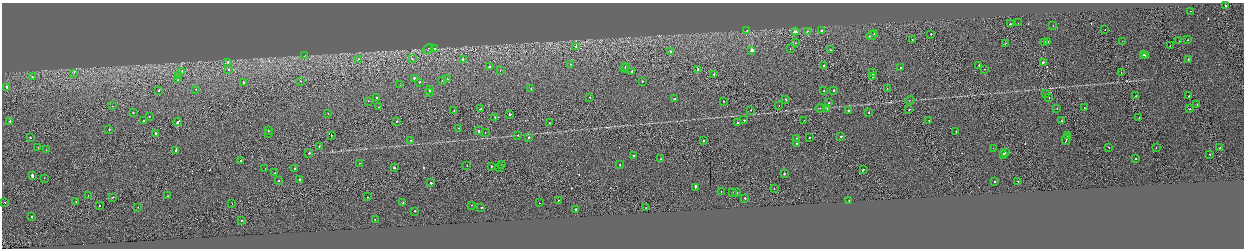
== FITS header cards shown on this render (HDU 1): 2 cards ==
NAXIS1  =                 2484
NAXIS2  =                  492

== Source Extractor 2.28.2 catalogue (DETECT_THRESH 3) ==
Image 2484 x 492 px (HDU 1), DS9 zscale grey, zoomed out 1/2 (1 PNG px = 2 x 2 image px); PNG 1246 x 250 px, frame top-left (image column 1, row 491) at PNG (2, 3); each listed source drawn as its Kron ellipse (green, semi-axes under 4 px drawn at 4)
Background -0.00124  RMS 0.063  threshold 0.19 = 3 sigma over >= 5 px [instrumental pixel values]
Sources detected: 222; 21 cannot appear on this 1/2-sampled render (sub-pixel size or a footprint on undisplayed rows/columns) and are neither listed nor drawn; the other 201 listed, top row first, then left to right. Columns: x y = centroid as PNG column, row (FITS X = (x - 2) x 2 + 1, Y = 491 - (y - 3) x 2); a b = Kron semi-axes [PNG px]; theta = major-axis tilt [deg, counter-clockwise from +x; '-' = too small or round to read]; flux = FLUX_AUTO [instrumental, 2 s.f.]
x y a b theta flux
1225 6 2 2 - 33
1191 11 2 2 - 31
1018 23 2 1 - 22
1011 24 3 2 - 89
1053 25 2 2 - 31
1105 29 2 1 - 18
747 30 2 2 - 27
807 31 2 2 - 25
822 31 3 2 - 160
795 32 4 2 - 160
874 34 2 1 - 53
931 34 2 2 - 66
871 35 5 2 - 170
912 40 2 1 - 39
1188 40 2 2 - 16
1047 41 2 2 - 25
1122 41 2 1 - 18
1179 41 2 1 - 16
795 43 2 1 - 16
1005 43 2 2 - 29
1045 43 3 2 - 95
1170 45 2 1 - 22
576 46 2 2 - 91
428 49 6 3 33 17
435 49 2 2 - 53
790 49 2 2 - 35
751 50 3 2 - 1200
830 50 2 2 - 36
671 51 2 2 - 67
305 55 2 2 - 8.8
1144 55 2 2 - 200
1145 56 2 1 - 220
359 59 2 2 - 34
412 59 2 1 - 69
1188 59 2 1 - 64
463 60 2 2 - 120
228 62 2 2 - 59
1043 62 2 2 - 150
570 65 3 2 - 48
824 65 2 2 - 80
979 65 2 2 - 120
625 66 2 1 - 30
489 67 2 2 - 110
901 67 2 2 - 27
229 69 2 2 - 43
625 69 3 2 - 120
698 69 2 2 - 48
984 69 2 1 - 43
500 70 2 2 - 18
632 71 3 2 - 160
182 72 2 2 - 46
74 73 2 1 - 52
873 73 2 2 - 190
1121 73 2 1 - 39
714 74 2 2 - 140
178 75 2 1 - 46
32 76 2 2 - 34
873 77 2 2 - 110
414 78 2 2 - 160
447 79 2 2 - 62
177 80 2 1 - 49
443 80 2 2 - 46
301 81 2 1 - 23
642 81 2 2 - 32
244 82 2 2 - 39
420 82 2 2 - 51
400 85 2 2 - 130
7 87 2 2 - 520
531 88 2 2 - 31
887 88 2 1 - 140
196 89 2 2 - 16
159 90 2 2 - 31
429 90 3 2 - 130
834 90 2 2 - 78
824 91 2 2 - 27
430 92 2 2 - 120
1045 94 2 2 - 65
1135 96 2 2 - 51
1189 96 2 1 - 74
376 97 2 2 - 61
590 97 2 2 - 26
1049 98 2 1 - 22
674 99 2 1 - 36
786 99 2 2 - 54
910 100 4 1 - 6.6
368 101 2 2 - 40
723 101 2 2 - 63
829 103 2 2 - 53
1197 104 2 1 - 110
112 106 2 1 - 48
779 106 2 1 - 27
379 107 2 2 - 21
820 108 5 1 - 5.7
827 108 2 2 - 41
1057 108 2 1 - 67
1084 108 2 2 - 44
480 109 3 1 - 160
1190 109 2 1 - 97
751 110 2 2 - 34
849 110 2 2 - 130
909 110 2 1 - 34
454 111 2 1 - 22
133 112 2 2 - 38
869 112 2 2 - 41
328 114 2 2 - 56
510 114 2 2 - 520
150 116 2 1 - 20
495 118 2 1 - 74
1139 118 2 1 - 25
744 120 2 2 - 55
804 120 2 1 - 39
929 120 2 1 - 31
10 121 2 2 - 66
143 121 2 2 - 28
397 121 2 1 - 34
1062 121 2 2 - 32
178 122 4 2 - 220
549 122 2 1 - 19
737 123 2 2 - 240
459 128 2 2 - 21
109 129 2 2 - 39
268 131 2 1 - 17
478 131 2 2 - 110
956 131 2 2 - 26
485 132 2 1 - 20
156 134 3 2 - 240
269 134 2 1 - 32
518 135 2 1 - 37
1068 135 3 2 - 210
331 136 2 1 - 83
841 136 2 2 - 190
809 137 2 2 - 35
30 138 2 2 - 55
529 138 2 2 - 110
797 138 2 2 - 54
411 140 2 1 - 24
703 140 2 2 - 24
1066 140 5 2 - 230
796 143 2 2 - 120
319 146 2 2 - 40
1109 147 2 1 - 39
1156 147 2 1 - 26
38 148 2 1 - 34
993 148 2 1 - 13
1219 148 2 2 - 93
46 150 2 1 - 29
176 150 4 2 - 460
1005 152 2 1 - 27
309 153 2 2 - 220
1003 154 3 2 - 110
1209 154 2 1 - 67
633 156 2 2 - 34
1136 158 2 2 - 58
661 159 2 2 - 25
240 160 2 2 - 49
360 163 2 1 - 25
502 165 2 2 - 24
620 165 2 2 - 83
467 166 2 2 - 32
491 166 2 2 - 63
499 167 2 2 - 120
295 168 2 2 - 30
394 168 3 2 - 130
265 169 2 2 - 35
863 169 3 2 - 100
275 173 2 2 - 34
784 174 2 2 - 110
32 176 4 2 - 310
44 178 2 1 - 46
300 179 2 2 - 96
279 181 2 2 - 28
995 181 2 2 - 93
1018 181 2 2 - 43
431 183 2 2 - 230
695 187 4 2 - 140
774 189 2 1 - 19
721 191 2 2 - 25
732 192 2 2 - 60
737 193 2 2 - 83
88 195 2 1 - 77
167 196 2 2 - 30
112 197 2 2 - 20
367 197 2 2 - 15
745 198 2 2 - 62
558 200 2 1 - 25
849 200 2 2 - 23
5 202 2 2 - 31
76 202 2 2 - 35
232 203 2 1 - 14
402 203 2 2 - 29
539 203 2 1 - 44
472 205 2 2 - 24
99 206 2 1 - 29
138 207 2 2 - 23
481 207 2 2 - 57
646 208 2 1 - 52
575 209 2 2 - 78
415 211 2 2 - 58
32 217 2 2 - 41
375 219 2 1 - 74
241 220 2 2 - 39
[21 sub-pixel or undisplayed-footprint detections neither listed nor drawn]